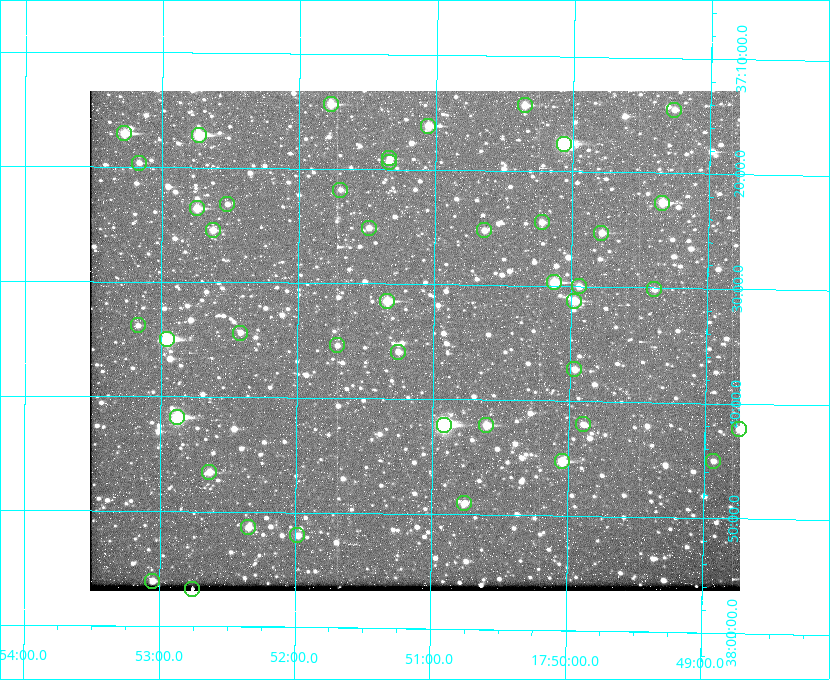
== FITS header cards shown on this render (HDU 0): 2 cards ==
NAXIS1  =                  650
NAXIS2  =                  500

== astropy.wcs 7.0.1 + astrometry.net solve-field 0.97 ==
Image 650 x 500 px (HDU 0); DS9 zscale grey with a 90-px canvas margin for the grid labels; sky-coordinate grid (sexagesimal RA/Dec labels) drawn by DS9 from the SOLVED WCS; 43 Tycho-2 reference stars matched to detected sources circled (green)
Header WCS: none
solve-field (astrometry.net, Tycho-2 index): SOLVED blind (the file carries no WCS)
Solved WCS: RA---TAN-SIP/DEC--TAN-SIP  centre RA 17:51:08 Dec +37:35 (267.79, +37.58 deg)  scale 5.23 arcsec/px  FOV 56.7' x 43.6'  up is +179 deg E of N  parity flipped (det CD > 0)
(file carries no celestial WCS; the grid is the blind solution)
Tycho-2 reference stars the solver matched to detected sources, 43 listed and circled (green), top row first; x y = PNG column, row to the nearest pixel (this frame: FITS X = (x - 90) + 1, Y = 500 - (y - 91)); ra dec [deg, ICRS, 3 dp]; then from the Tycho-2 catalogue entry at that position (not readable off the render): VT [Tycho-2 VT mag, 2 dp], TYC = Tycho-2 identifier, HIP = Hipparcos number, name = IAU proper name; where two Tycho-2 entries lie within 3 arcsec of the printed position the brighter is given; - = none
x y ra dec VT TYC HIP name
331 104 267.943 +37.240 10.39 2620-505-1 - -
525 105 267.589 +37.238 11.09 2619-212-1 - -
674 110 267.316 +37.242 12.03 2619-611-1 - -
428 126 267.764 +37.270 10.17 2620-784-1 - -
124 133 268.319 +37.285 9.88 2620-536-1 - -
199 135 268.183 +37.286 8.98 2620-786-1 87506 -
564 144 267.517 +37.293 8.96 2619-379-1 - -
389 158 267.835 +37.318 11.84 2620-340-1 - -
389 162 267.836 +37.323 11.47 2620-19-1 - -
139 163 268.292 +37.327 11.78 2620-271-1 - -
340 190 267.924 +37.364 11.94 2620-391-1 - -
662 203 267.335 +37.377 10.60 2619-634-1 - -
227 204 268.131 +37.386 12.62 2620-526-1 - -
197 208 268.186 +37.393 10.44 2620-175-1 - -
542 222 267.555 +37.408 11.50 2619-358-1 - -
369 228 267.871 +37.419 11.35 2620-812-1 - -
213 230 268.156 +37.424 11.25 2620-712-1 - -
484 230 267.660 +37.420 11.49 2619-130-1 - -
601 233 267.445 +37.422 11.17 2619-451-1 - -
554 282 267.531 +37.495 10.07 2619-274-1 - -
579 286 267.485 +37.500 11.33 2619-40-1 - -
654 289 267.347 +37.503 12.15 3088-638-1 - -
387 301 267.836 +37.525 9.96 3089-889-1 - -
574 301 267.494 +37.522 10.35 3088-270-1 - -
138 325 268.293 +37.563 12.13 3089-703-1 - -
240 333 268.105 +37.573 11.82 3089-995-1 - -
167 339 268.239 +37.584 8.64 3089-755-1 - -
337 345 267.927 +37.590 11.84 3089-1137-1 - -
398 352 267.815 +37.598 11.54 3089-1081-1 - -
574 369 267.491 +37.621 11.40 3088-1284-1 - -
177 417 268.219 +37.697 8.93 3089-671-1 - -
583 424 267.474 +37.700 11.92 3088-786-1 - -
444 425 267.730 +37.705 8.13 3089-1203-1 87349 -
486 425 267.652 +37.703 11.04 3089-693-1 - -
739 429 267.188 +37.704 11.69 3088-330-1 - -
562 461 267.512 +37.755 10.10 3089-2332-1 - -
713 461 267.234 +37.751 12.40 3088-1142-1 - -
209 472 268.159 +37.775 11.22 3089-2245-1 - -
464 503 267.689 +37.817 11.78 3089-2065-1 - -
248 527 268.087 +37.856 11.54 3089-2086-1 - -
297 535 267.996 +37.867 12.03 3089-2079-1 - -
152 581 268.263 +37.934 11.25 3089-2114-1 - -
192 589 268.189 +37.947 11.78 3089-1618-1 - -